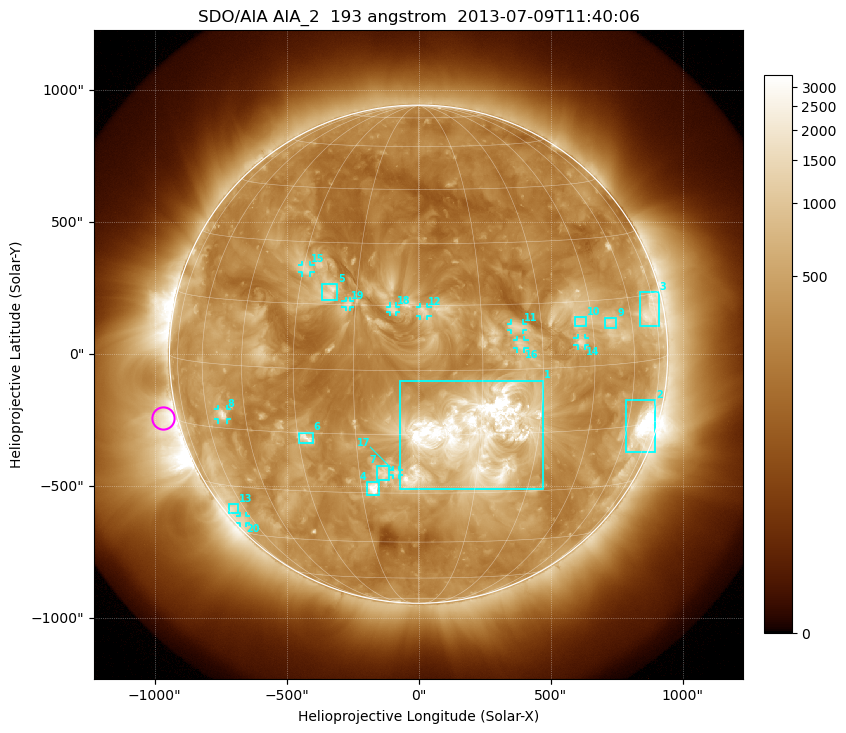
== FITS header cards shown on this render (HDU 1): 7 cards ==
TELESCOP= 'SDO/AIA'
INSTRUME= 'AIA_2'
WAVELNTH=                  193
WAVEUNIT= 'angstrom'
DATE-OBS= '2013-07-09T11:40:06.84'
CTYPE1  = 'HPLN-TAN'
CTYPE2  = 'HPLT-TAN'

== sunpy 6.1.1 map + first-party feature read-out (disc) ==
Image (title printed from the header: SDO/AIA AIA_2  193 angstrom  2013-07-09T11:40:06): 1024 x 1024 px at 2.4 arcsec/px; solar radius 944 arcsec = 393 px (full disc in frame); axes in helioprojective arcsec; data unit not stated in the header (colour bar unlabelled)
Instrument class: DISC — disc imager (sunpy class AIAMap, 193 A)
Bright regions (active regions / flare kernels): reference = the median radial profile (limb darkening/brightening removed); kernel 9 px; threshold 5 sigma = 729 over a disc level ~330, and >= 1.15x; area >= 12 px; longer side >= 9 px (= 22 arcsec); searched inside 0.97 R_sun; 21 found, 20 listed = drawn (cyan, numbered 1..; 10 of them under ~33 arcsec drawn as corner ticks so the feature stays visible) (cap 20 boxes per figure: the strongest are kept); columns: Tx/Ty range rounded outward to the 5 arcsec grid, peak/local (2 s.f.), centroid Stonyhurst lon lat
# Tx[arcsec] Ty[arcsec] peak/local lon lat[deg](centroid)
1 -75..475 -510..-100 14 +13 -15
2 785..900 -375..-175 18 +68 -16
3 835..910 105..235 6.2 +71 +11
4 -195..-145 -535..-485 9.8 -12 -29
5 -365..-310 205..265 4.9 -22 +18
6 -455..-400 -335..-295 5.2 -28 -16
7 -160..-110 -480..-420 4.2 -9 -25
8 -760..-725 -250..-205 6.1 -53 -12
9 705..750 100..140 4.8 +51 +10
10 590..635 105..140 3.6 +41 +10
11 350..395 90..115 3.6 +24 +10
12 5..35 145..180 3.6 +1 +14
13 -720..-685 -605..-565 4.2 -66 -36
14 600..630 30..60 4.3 +41 +6
15 -445..-410 310..340 3.5 -29 +23
16 375..400 20..55 3.6 +24 +6
17 -95..-75 -460..-440 3.6 -6 -25
18 -110..-85 160..180 3 -6 +14
19 -275..-260 180..205 3 -17 +15
20 -680..-655 -640..-615 3.5 -67 -40
Off-limb structures (1.02-1.3 R_sun): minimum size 162 px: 2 found; the strongest spans PA ~70..145 deg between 1.02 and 1.3 R_sun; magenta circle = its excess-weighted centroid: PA ~105 deg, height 1.06 R_sun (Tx ~-970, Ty ~-245 arcsec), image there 3.7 x the reference